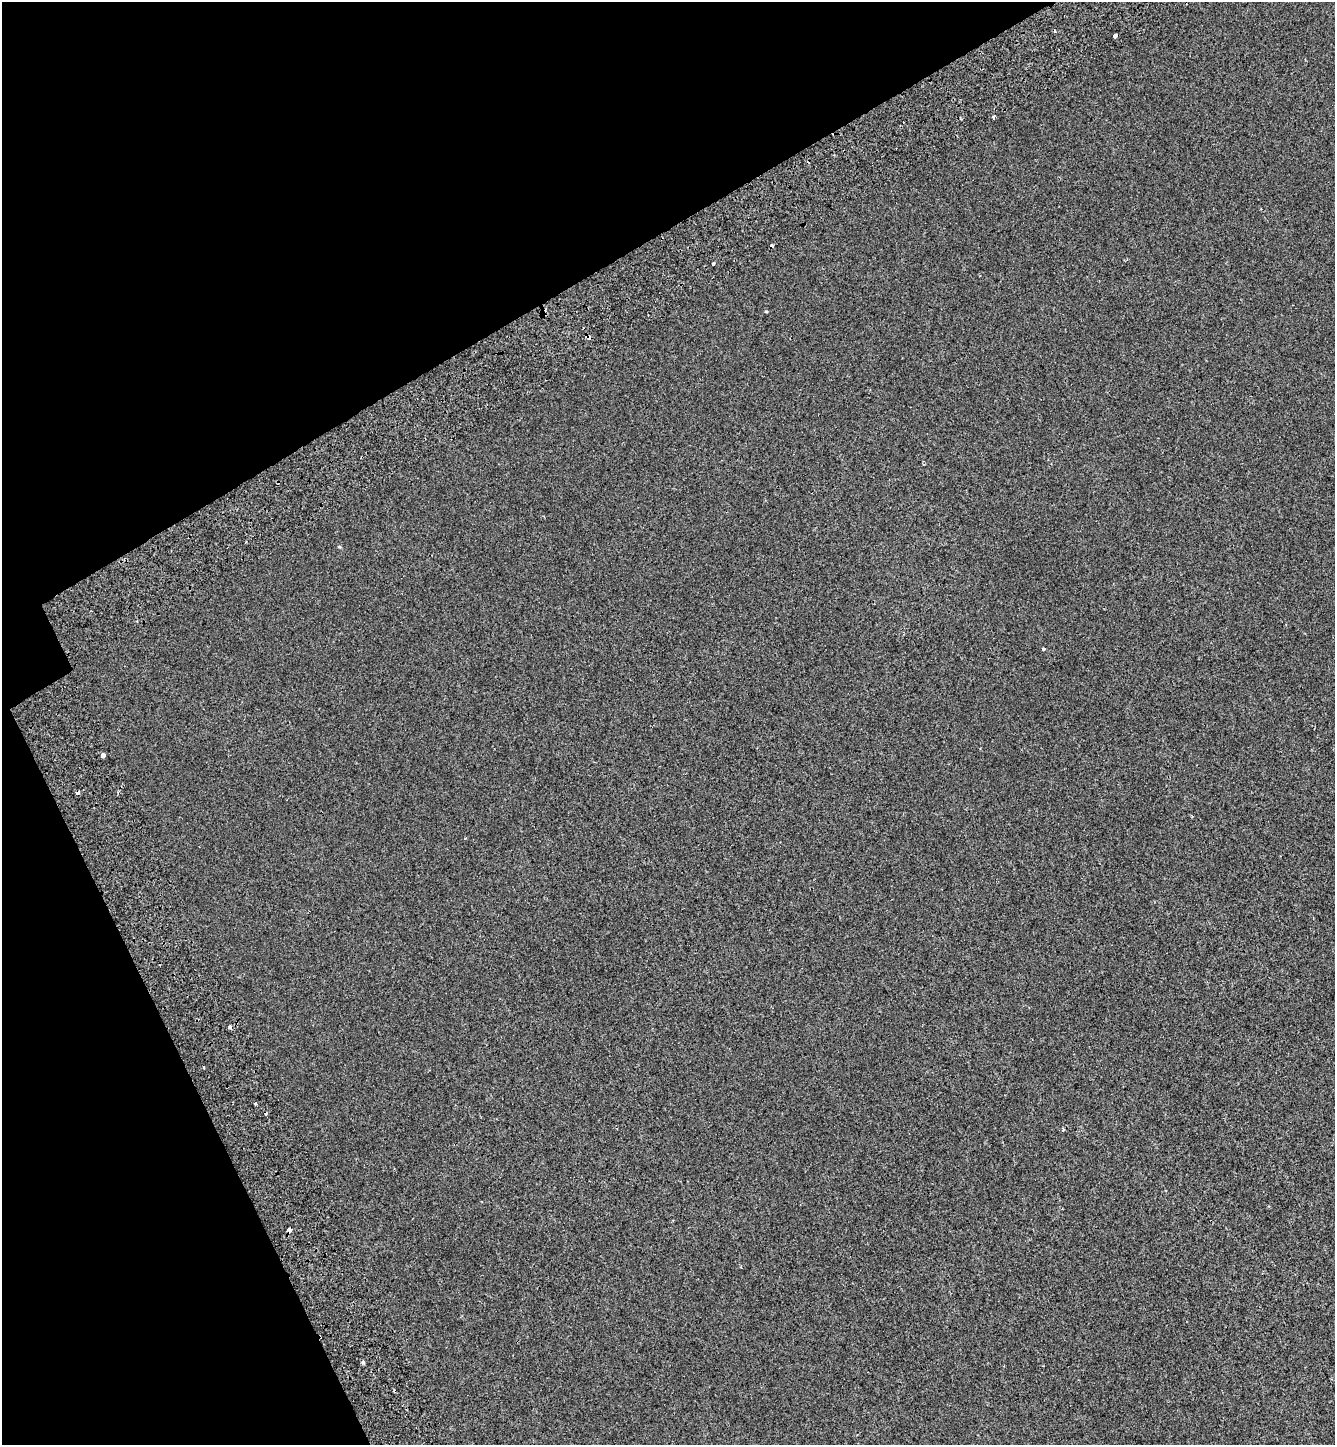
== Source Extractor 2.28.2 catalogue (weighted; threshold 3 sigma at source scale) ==
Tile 5 of 4 x 4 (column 1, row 2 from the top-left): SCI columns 292-1624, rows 2987-4429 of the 5858 x 5977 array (HDU 1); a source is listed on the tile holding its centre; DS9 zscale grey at full resolution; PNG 1337 x 1447 px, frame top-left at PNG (2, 2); no overlay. Shown black and unused: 25% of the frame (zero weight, under 2 of 3 exposures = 7% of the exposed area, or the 3 px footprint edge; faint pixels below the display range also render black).
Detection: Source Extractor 2.28.2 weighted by HDU 2 'WHT'; one run over the whole footprint, this tile lists its part. Background -4.05e-04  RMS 0.0046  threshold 0.0205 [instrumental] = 3 sigma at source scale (4.5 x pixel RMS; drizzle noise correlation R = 1.50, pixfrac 1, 0.0396/0.0396 arcsec/px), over >= 5 px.
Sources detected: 20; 5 cosmic-ray / hot-pixel residue — not listed; the other 15 listed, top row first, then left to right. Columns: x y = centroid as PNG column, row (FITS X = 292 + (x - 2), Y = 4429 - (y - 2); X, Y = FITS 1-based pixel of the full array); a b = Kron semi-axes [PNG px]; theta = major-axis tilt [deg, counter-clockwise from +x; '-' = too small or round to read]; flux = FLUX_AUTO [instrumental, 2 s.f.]
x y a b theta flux
1115 35 4 3 - 4.3
993 117 4 3 - 1.2
713 264 3 3 - 1.1
766 311 4 3 - 0.39
339 547 5 4 - 0.47
1043 649 3 3 - 2
103 755 4 4 - 5.6
77 792 4 3 - 5.9
1192 817 4 2 - 0.31
229 1027 4 4 - 1.1
203 1068 3 2 - 0.82
256 1104 3 3 - 3
1063 1129 3 3 - 1.4
289 1230 4 4 - 7.1
363 1362 3 3 - 3.8
Overlapping masked pixels (flux is a lower limit): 2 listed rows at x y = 77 792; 289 1230